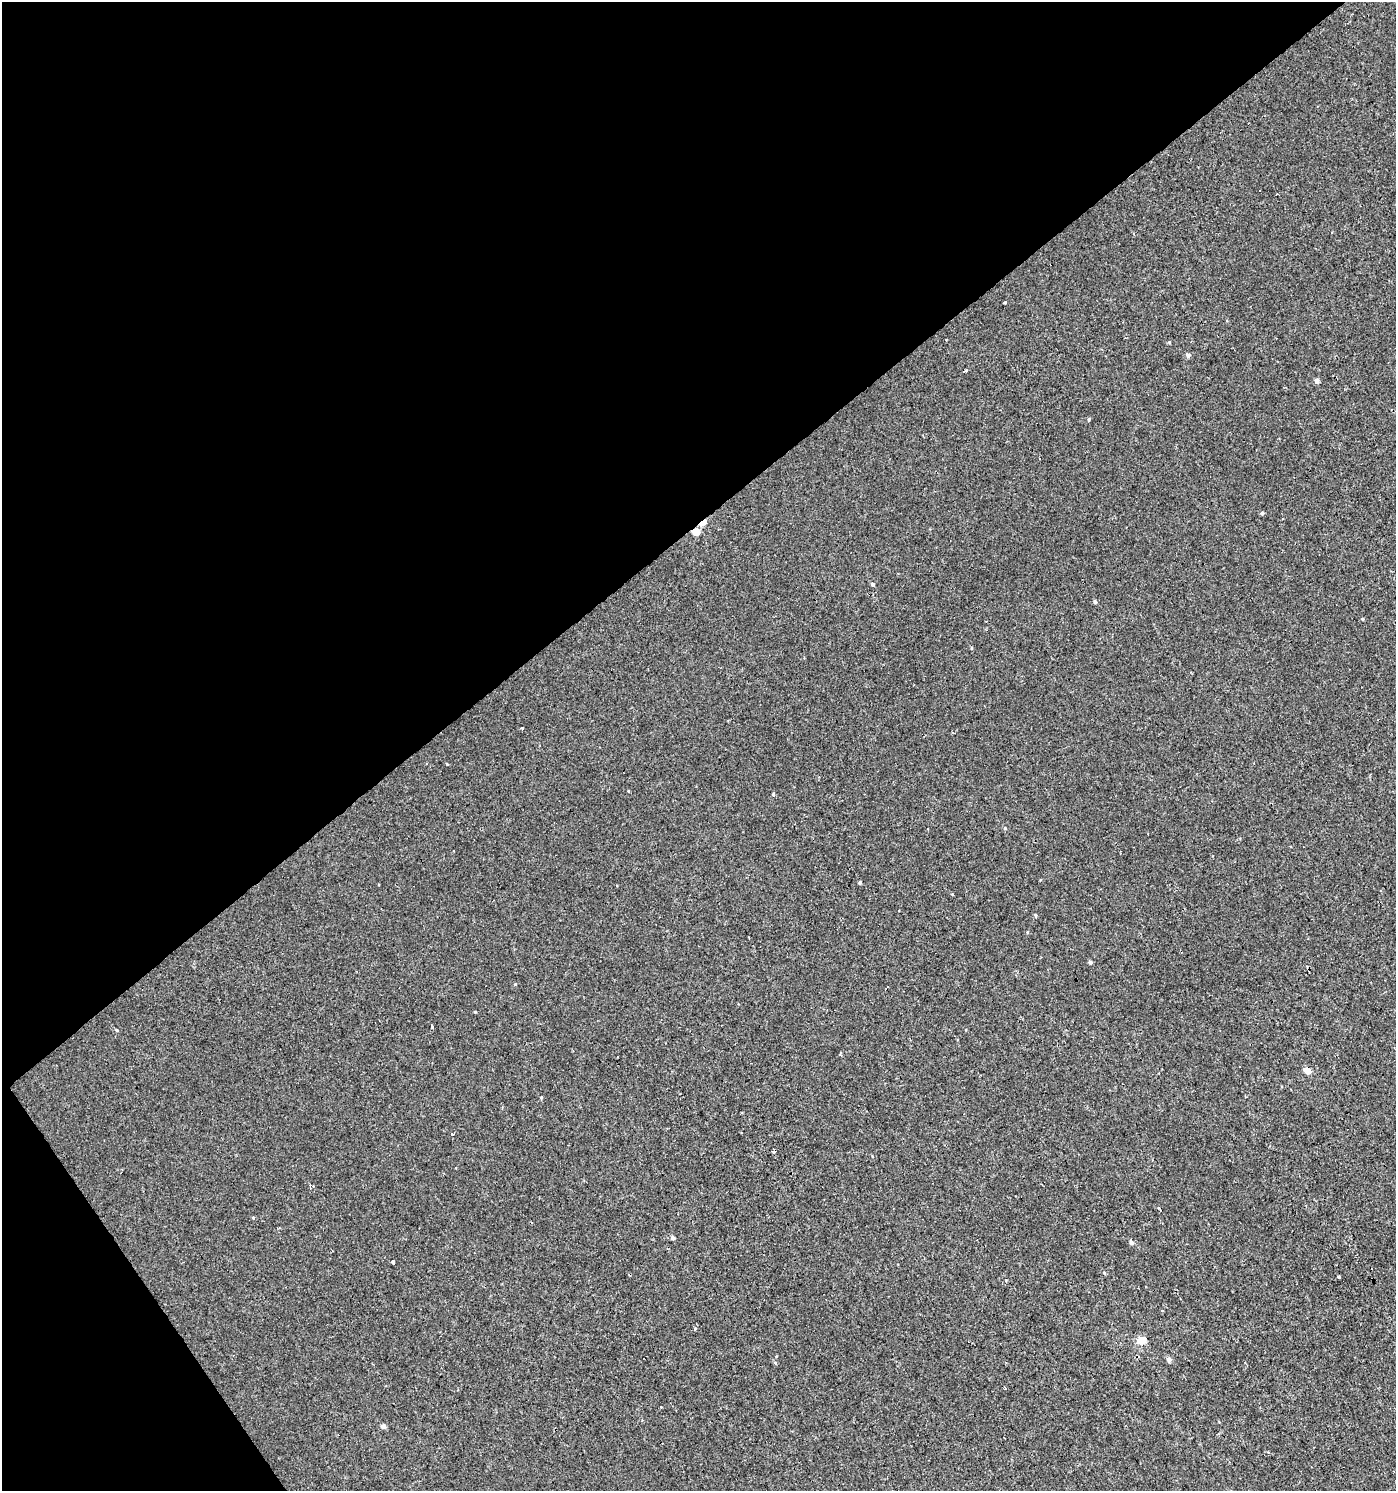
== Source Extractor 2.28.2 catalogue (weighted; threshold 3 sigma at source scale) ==
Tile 5 of 4 x 4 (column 1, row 2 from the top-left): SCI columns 191-1584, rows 2980-4468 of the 5895 x 5959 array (HDU 1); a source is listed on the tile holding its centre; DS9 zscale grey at full resolution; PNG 1398 x 1493 px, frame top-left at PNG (2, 2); no overlay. Shown black and unused: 38% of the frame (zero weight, under 2 of 3 exposures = <1% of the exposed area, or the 3 px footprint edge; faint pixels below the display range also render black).
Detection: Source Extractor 2.28.2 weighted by HDU 2 'WHT'; one run over the whole footprint, this tile lists its part. Background 3.40e-04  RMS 0.0038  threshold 0.0173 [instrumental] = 3 sigma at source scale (4.5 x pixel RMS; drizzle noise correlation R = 1.50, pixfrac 1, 0.0396/0.0396 arcsec/px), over >= 5 px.
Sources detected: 49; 9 cosmic-ray / hot-pixel residue — not listed; the other 40 listed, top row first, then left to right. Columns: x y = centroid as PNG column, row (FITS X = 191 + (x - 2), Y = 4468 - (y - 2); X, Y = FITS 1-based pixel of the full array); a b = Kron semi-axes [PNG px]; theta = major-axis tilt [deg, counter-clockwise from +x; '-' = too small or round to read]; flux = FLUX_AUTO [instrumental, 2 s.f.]
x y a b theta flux
1005 302 3 3 - 0.71
1169 342 4 3 - 0.35
1188 355 5 5 - 1.2
965 371 4 3 - 3.4
1317 381 4 4 - 2.1
1089 420 4 3 - 0.44
1262 513 4 4 - 0.69
1282 518 3 3 - 0.82
702 523 6 4 33 8.7
696 532 5 4 - 6.2
873 584 3 3 - 15
1095 602 5 4 - 0.67
1363 619 4 3 - 0.32
522 728 4 3 - 2.8
629 791 3 3 - 1.2
773 794 5 3 - 0.76
1005 828 5 4 - 0.5
860 883 4 4 - 0.53
1035 915 4 3 - 0.55
1090 962 4 4 - 0.87
515 984 4 4 - 0.38
432 1027 3 3 - 2.2
117 1030 4 4 - 0.39
840 1054 5 3 - 0.44
1240 1067 3 3 - 0.72
1307 1071 5 4 - 5.7
541 1097 5 3 - 0.35
452 1134 3 3 - 0.72
310 1185 3 3 - 200
253 1218 4 4 - 0.39
279 1228 4 2 - 0.34
672 1238 5 4 - 1.1
1131 1242 5 5 - 1.1
393 1262 3 3 - 6.6
1339 1277 3 3 - 0.52
695 1329 5 3 - 0.99
1141 1340 5 5 - 9.3
1169 1359 5 5 - 1.7
775 1363 5 4 - 0.51
383 1426 5 5 - 1.7
Overlapping masked pixels (flux is a lower limit): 2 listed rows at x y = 702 523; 696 532
Unlisted compact peaks at least as high as the median listed source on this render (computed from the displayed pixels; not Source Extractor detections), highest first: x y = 475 1012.